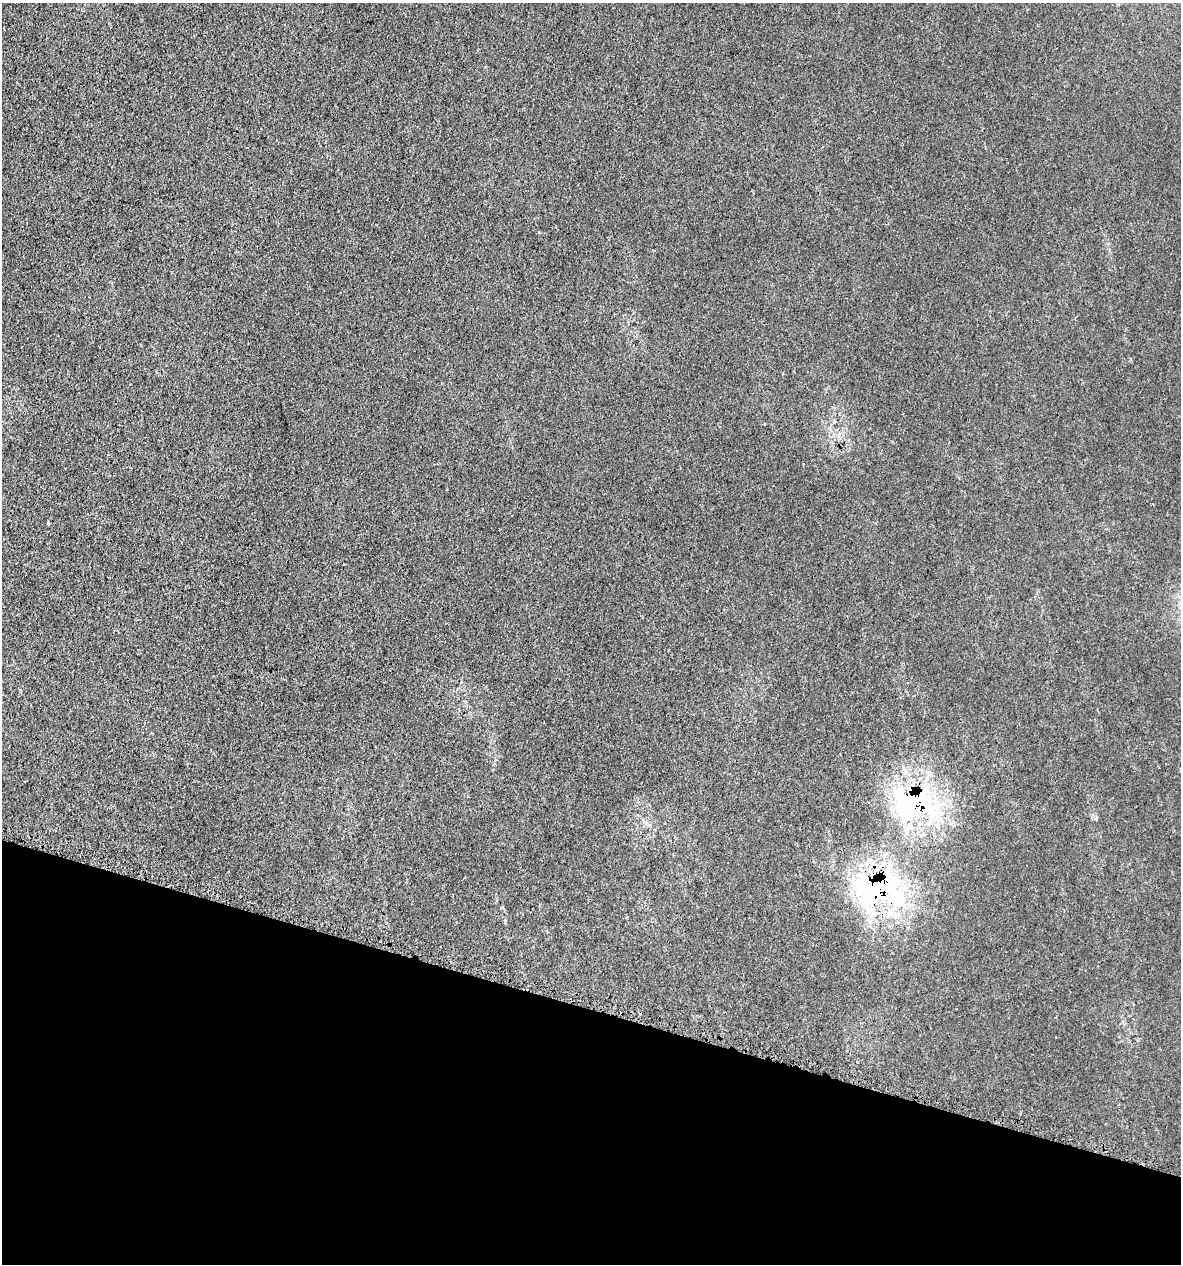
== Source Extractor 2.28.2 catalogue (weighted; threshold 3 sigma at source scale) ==
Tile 15 of 4 x 4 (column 3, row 4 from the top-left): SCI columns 2695-3873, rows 50-1311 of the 5223 x 5151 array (HDU 1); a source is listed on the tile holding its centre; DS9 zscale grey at full resolution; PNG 1183 x 1266 px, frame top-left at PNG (2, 3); no overlay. Shown black and unused: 20% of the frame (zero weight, under 3 of 5 exposures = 5% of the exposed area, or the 3 px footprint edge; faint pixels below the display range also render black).
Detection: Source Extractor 2.28.2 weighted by HDU 2 'WHT'; one run over the whole footprint, this tile lists its part. Background 0.0168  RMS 0.0029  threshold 0.0132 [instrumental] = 3 sigma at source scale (4.5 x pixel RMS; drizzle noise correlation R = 1.50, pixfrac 1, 0.05/0.05 arcsec/px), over >= 5 px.
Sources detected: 5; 1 inside a brighter object's white glare — not listed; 1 inside a brighter listed object's ellipse — not listed separately; the other 3 listed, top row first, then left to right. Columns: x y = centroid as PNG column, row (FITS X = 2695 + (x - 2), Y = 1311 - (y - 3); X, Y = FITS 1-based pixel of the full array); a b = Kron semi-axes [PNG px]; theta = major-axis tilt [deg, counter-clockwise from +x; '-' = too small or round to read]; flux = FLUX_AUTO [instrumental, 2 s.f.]
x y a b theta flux
48 523 3 3 - 0.5
911 806 71 46 -3 43
875 892 82 50 -4 52
Overlapping masked pixels (flux is a lower limit): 2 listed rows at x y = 911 806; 875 892